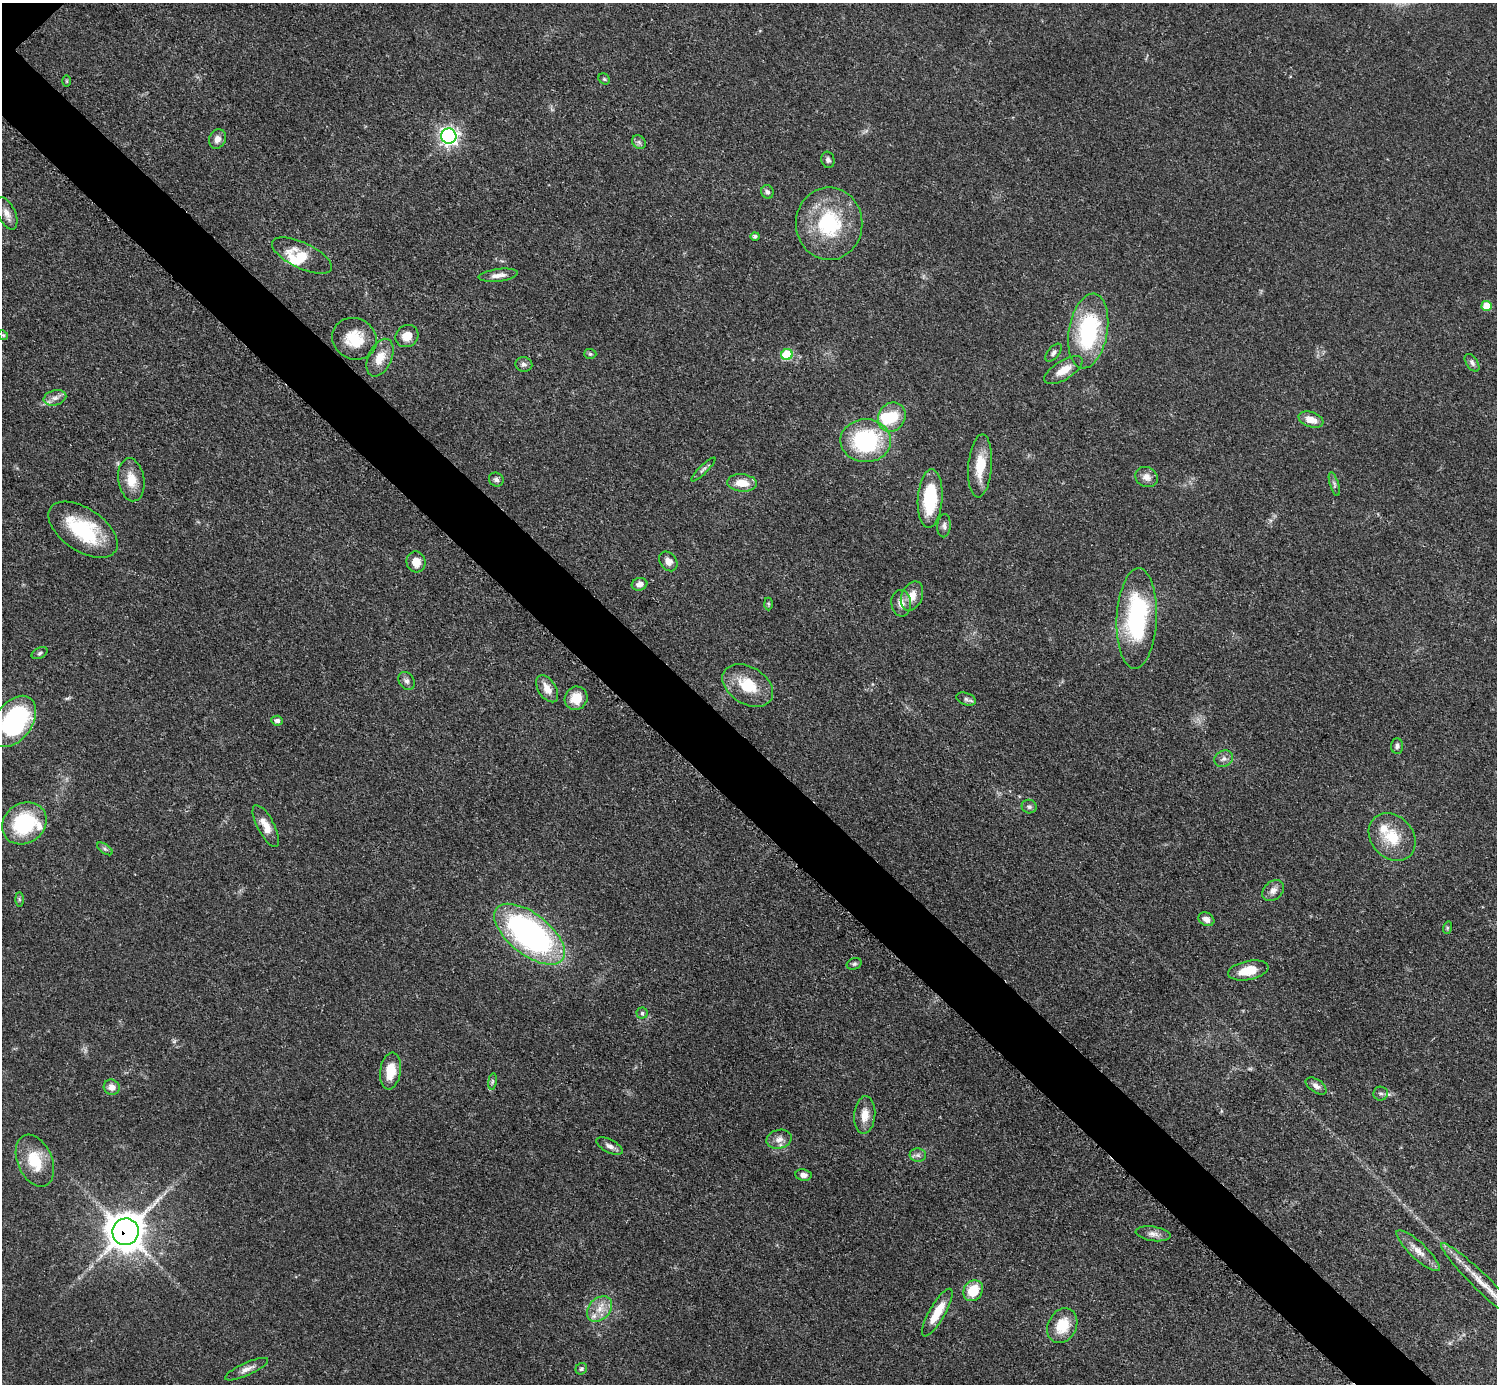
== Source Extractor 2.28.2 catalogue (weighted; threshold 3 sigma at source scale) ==
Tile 6 of 4 x 4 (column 2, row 2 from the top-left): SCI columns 1504-2998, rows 3070-4451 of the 5993 x 5993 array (HDU 1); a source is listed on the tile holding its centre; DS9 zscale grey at full resolution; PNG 1499 x 1386 px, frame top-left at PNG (2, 3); each listed source drawn as its Kron ellipse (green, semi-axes under 4 px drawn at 4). Shown black and unused: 5% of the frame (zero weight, under 3 of 5 exposures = <1% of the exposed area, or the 3 px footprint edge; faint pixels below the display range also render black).
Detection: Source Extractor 2.28.2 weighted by HDU 2 'WHT'; one run over the whole footprint, this tile lists its part. Background 0.0506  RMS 0.0052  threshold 0.0236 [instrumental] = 3 sigma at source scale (4.5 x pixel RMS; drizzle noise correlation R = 1.50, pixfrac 1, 0.05/0.05 arcsec/px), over >= 5 px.
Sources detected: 95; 1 too faint to see at this stretch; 2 inside a brighter object's white glare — neither listed nor drawn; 3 inside a brighter listed object's ellipse — not listed separately; the other 89 listed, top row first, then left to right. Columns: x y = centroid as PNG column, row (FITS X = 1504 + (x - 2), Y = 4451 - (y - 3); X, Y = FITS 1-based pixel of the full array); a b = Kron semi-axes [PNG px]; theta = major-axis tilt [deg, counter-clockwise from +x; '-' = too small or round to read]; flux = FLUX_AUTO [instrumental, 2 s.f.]
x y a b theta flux
604 79 6 5 - 0.78
67 81 6 4 -90 0.63
449 136 7 7 - 200
217 139 10 8 62 3.2
639 142 7 6 - 1.5
828 160 8 6 -75 1.7
767 192 7 6 - 1.4
7 213 17 8 -65 3.9
829 224 36 33 90 43
755 236 4 4 - 1.2
302 255 33 13 -25 13
498 275 20 6 7 3.9
1487 306 5 5 - 13
1088 331 38 19 80 56
3 335 5 4 - 0.62
407 336 12 10 36 6.3
354 339 23 20 -26 17
1054 353 11 5 49 1.7
590 354 6 5 - 0.95
787 354 6 5 - 30
380 358 20 11 65 9.2
1472 363 10 5 -54 1.7
524 364 8 7 - 2
1063 370 22 9 32 7.4
55 398 11 7 15 3
892 417 15 13 59 15
1311 420 13 7 -19 5.8
866 441 25 21 -1 56
980 466 31 12 85 14
703 469 16 4 44 1.6
1146 477 11 9 -27 4
496 479 7 6 - 1.5
131 480 22 13 -81 9.2
742 483 15 8 -5 8.8
1334 484 12 4 -73 1.4
930 499 29 12 86 30
944 526 11 6 86 2.1
83 530 39 21 -34 38
668 561 11 8 -53 3.5
416 562 10 9 - 6
639 584 8 6 16 2.8
912 596 15 10 67 6.8
901 603 13 9 -82 4.6
768 604 6 4 -88 0.74
1137 618 50 20 87 71
40 653 8 5 28 1.3
407 681 9 7 -58 1.9
748 685 27 18 -31 18
547 689 15 8 -57 5.8
576 698 12 11 - 8.9
966 699 10 6 -19 1.7
14 721 29 18 54 73
277 721 6 5 - 1.6
1397 746 7 6 - 1.7
1224 759 9 8 - 2.4
1029 807 7 7 - 1.5
24 823 23 20 35 38
266 826 23 8 -63 6.6
1392 837 26 21 -48 17
105 849 9 4 -36 1.2
1273 891 12 9 44 3.4
19 900 7 4 -90 0.85
1206 919 8 6 -28 2.9
1447 928 6 4 73 0.77
530 934 42 20 -38 160
854 964 8 5 19 1.1
1248 970 20 9 11 11
642 1013 5 5 - 1
390 1071 18 10 82 11
492 1081 8 4 81 0.97
1316 1086 12 6 -34 2.4
112 1087 8 7 - 3.6
1381 1093 7 7 - 1.5
865 1115 19 10 86 7.2
779 1139 13 9 15 3.9
610 1146 14 6 -27 2.6
918 1155 8 6 -4 1.8
35 1161 27 17 -67 18
803 1175 8 6 -9 2.3
126 1232 13 13 - 1000
1153 1234 17 7 -8 3.5
1418 1251 28 8 -43 6.5
1481 1282 56 8 -44 13
973 1291 11 9 54 14
600 1309 14 10 47 6.4
937 1312 27 8 60 11
1062 1326 18 14 62 14
247 1369 23 6 24 3.8
581 1369 6 5 - 1.2
Overlapping masked pixels (flux is a lower limit): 1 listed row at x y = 126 1232
Isophote crosses this tile's border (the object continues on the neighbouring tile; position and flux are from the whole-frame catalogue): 2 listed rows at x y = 14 721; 1481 1282